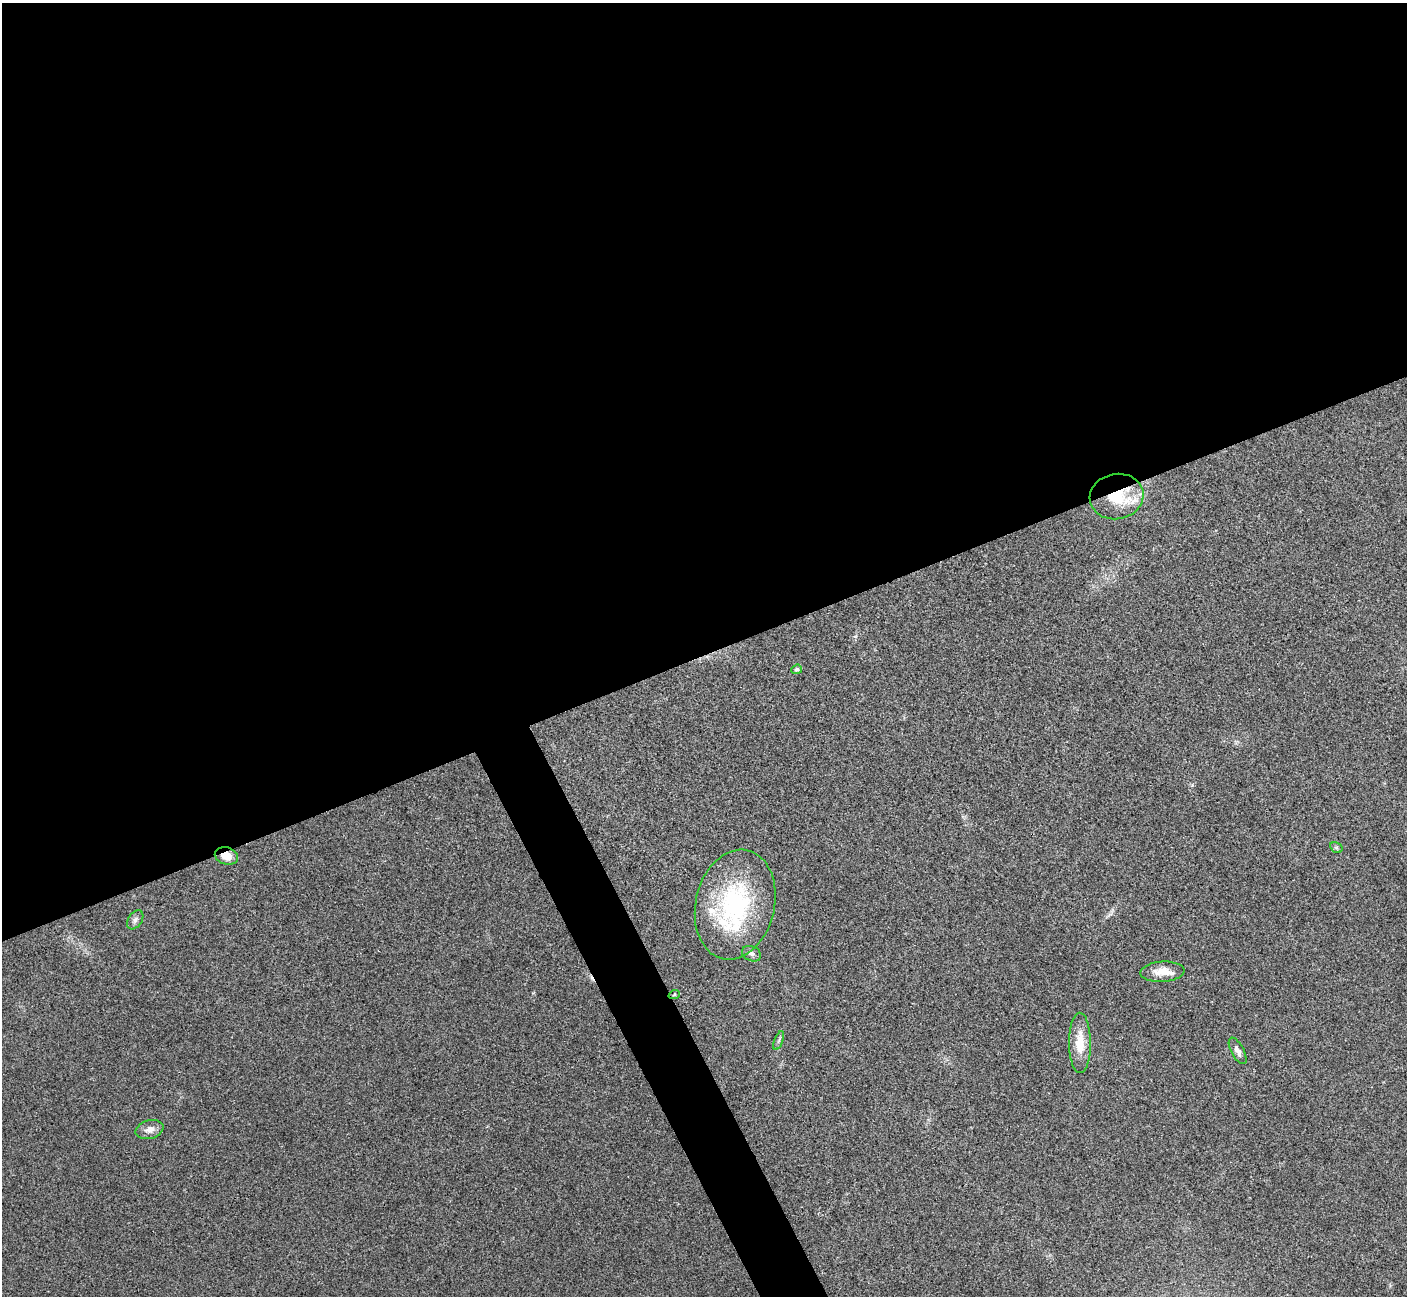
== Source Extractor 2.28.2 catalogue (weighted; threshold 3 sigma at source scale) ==
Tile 2 of 4 x 4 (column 2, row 1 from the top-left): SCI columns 1410-2814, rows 4048-5341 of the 5634 x 5628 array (HDU 1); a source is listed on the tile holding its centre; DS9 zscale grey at full resolution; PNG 1409 x 1298 px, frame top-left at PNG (2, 3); each listed source drawn as its Kron ellipse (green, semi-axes under 4 px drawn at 4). Shown black and unused: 53% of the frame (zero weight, under 3 of 4 exposures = <1% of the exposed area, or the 3 px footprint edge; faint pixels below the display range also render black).
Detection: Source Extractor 2.28.2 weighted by HDU 2 'WHT'; one run over the whole footprint, this tile lists its part. Background 0.0215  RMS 0.0053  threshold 0.0237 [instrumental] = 3 sigma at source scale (4.5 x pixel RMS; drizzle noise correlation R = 1.50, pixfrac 1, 0.05/0.05 arcsec/px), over >= 5 px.
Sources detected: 17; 1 cosmic-ray / hot-pixel residue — neither listed nor drawn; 3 inside a brighter listed object's ellipse — not listed separately; the other 13 listed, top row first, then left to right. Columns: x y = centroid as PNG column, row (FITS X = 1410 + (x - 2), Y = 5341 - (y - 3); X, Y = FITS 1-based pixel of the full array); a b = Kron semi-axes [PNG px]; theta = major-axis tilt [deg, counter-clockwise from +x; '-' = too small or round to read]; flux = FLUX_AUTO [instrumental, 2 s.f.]
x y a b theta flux
1117 496 27 22 10 23
797 669 5 4 - 1.1
1336 848 6 5 - 0.86
226 856 12 8 -15 6
735 905 56 39 77 70
135 920 10 7 55 1.9
751 954 10 7 -25 1.8
1162 972 22 10 4 7
674 995 6 3 19 0.53
779 1041 10 3 69 1
1080 1043 30 11 -90 12
1238 1051 14 6 -62 2.8
149 1129 14 9 16 4
Overlapping masked pixels (flux is a lower limit): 2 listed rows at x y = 1117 496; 226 856